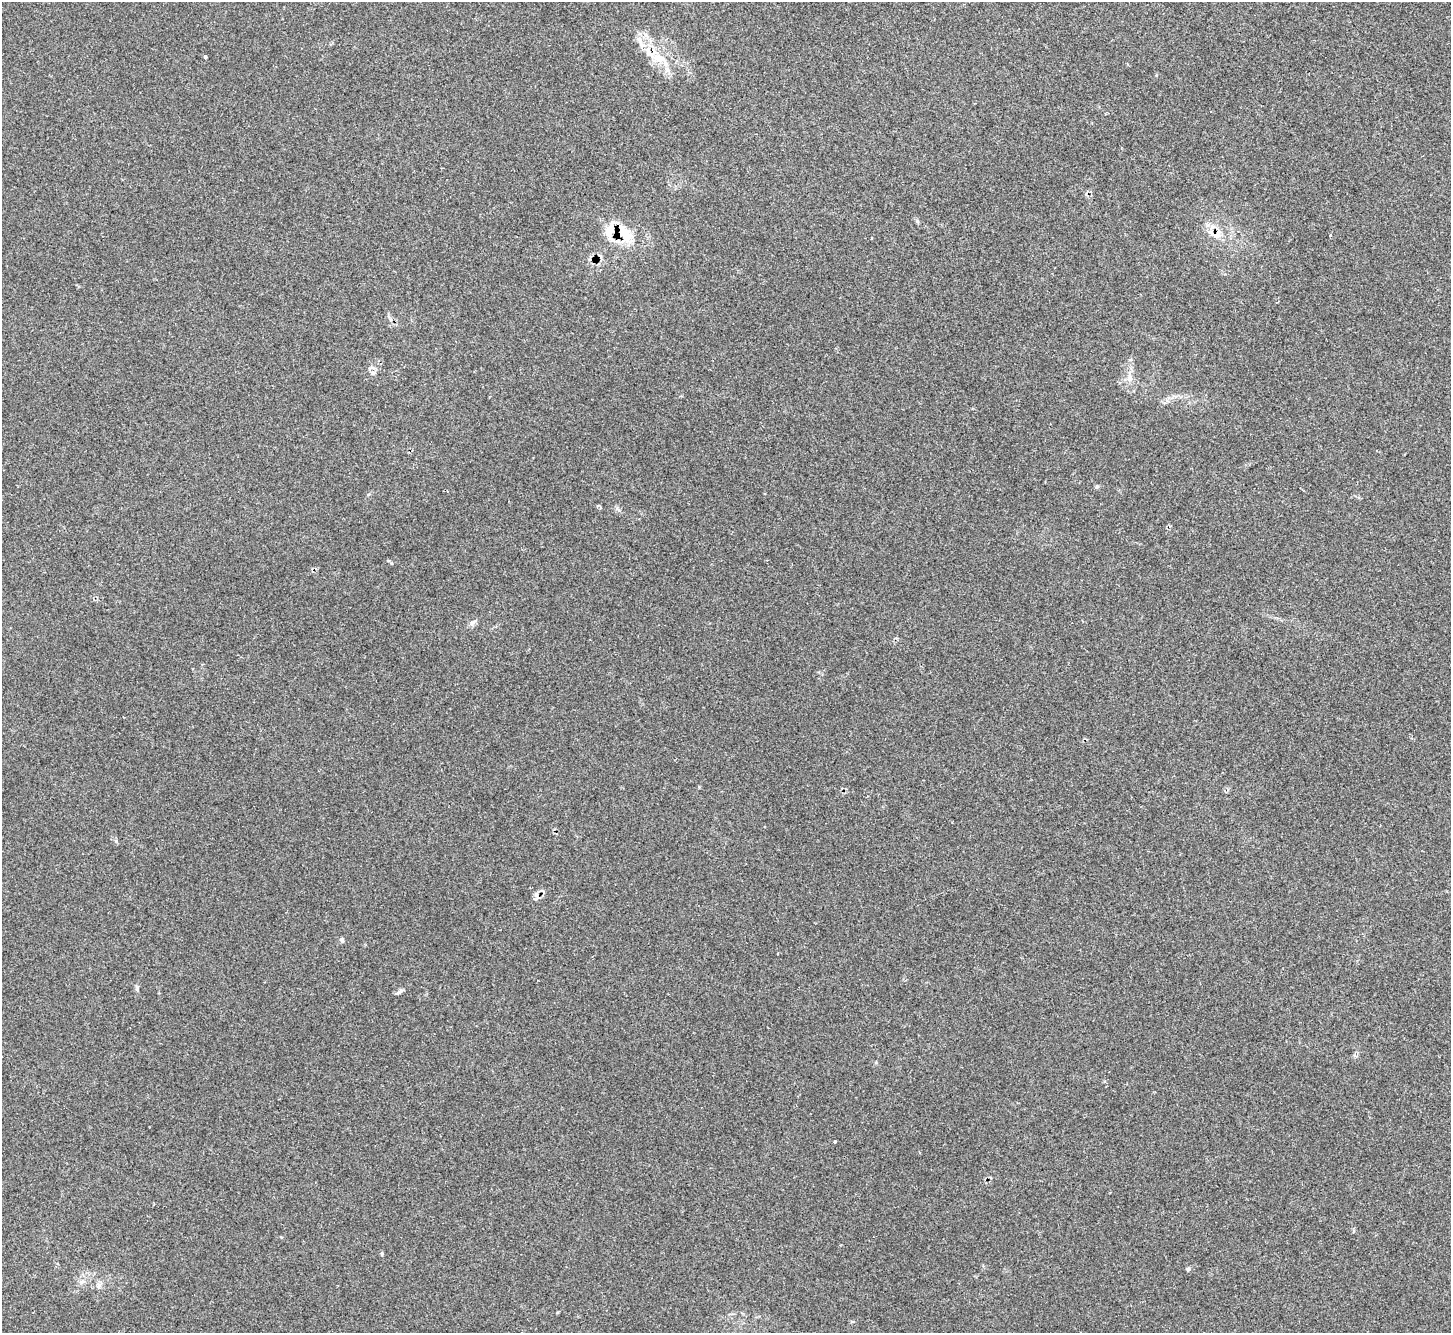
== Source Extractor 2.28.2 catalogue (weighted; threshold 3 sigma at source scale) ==
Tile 10 of 4 x 4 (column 2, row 3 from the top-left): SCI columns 1486-2934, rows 1517-2847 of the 5873 x 5864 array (HDU 1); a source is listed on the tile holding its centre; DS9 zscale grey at full resolution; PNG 1453 x 1335 px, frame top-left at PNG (2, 2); no overlay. Shown black and unused: <1% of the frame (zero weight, under 2 of 3 exposures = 3% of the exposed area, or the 3 px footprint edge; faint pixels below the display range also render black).
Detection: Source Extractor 2.28.2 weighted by HDU 2 'WHT'; one run over the whole footprint, this tile lists its part. Background 0.161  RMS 0.0079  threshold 0.0355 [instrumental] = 3 sigma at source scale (4.5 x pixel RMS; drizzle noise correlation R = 1.50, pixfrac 1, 0.05/0.05 arcsec/px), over >= 5 px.
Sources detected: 15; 2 inside a brighter listed object's ellipse — not listed separately; the other 13 listed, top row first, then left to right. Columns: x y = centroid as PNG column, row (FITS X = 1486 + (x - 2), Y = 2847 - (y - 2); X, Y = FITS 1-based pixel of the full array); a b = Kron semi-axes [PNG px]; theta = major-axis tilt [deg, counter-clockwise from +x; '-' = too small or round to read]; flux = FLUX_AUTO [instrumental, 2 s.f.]
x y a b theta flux
639 40 15 6 -64 5.3
205 57 3 3 - 1.6
659 59 23 11 -20 14
622 231 24 16 -80 17
1217 234 15 10 30 7.4
1330 235 3 3 - 1.2
373 372 7 4 -1 1.5
1130 378 7 6 - 2.5
472 623 10 6 38 2.4
536 896 11 4 -58 2.2
342 941 6 5 - 1.3
399 992 10 4 44 1.8
1188 1269 5 5 - 1
Overlapping masked pixels (flux is a lower limit): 2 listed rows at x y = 659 59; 1217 234
Unlisted compact peaks at least as high as the median listed source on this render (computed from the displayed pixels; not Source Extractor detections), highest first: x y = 835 1141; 391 563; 917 221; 116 841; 382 1253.